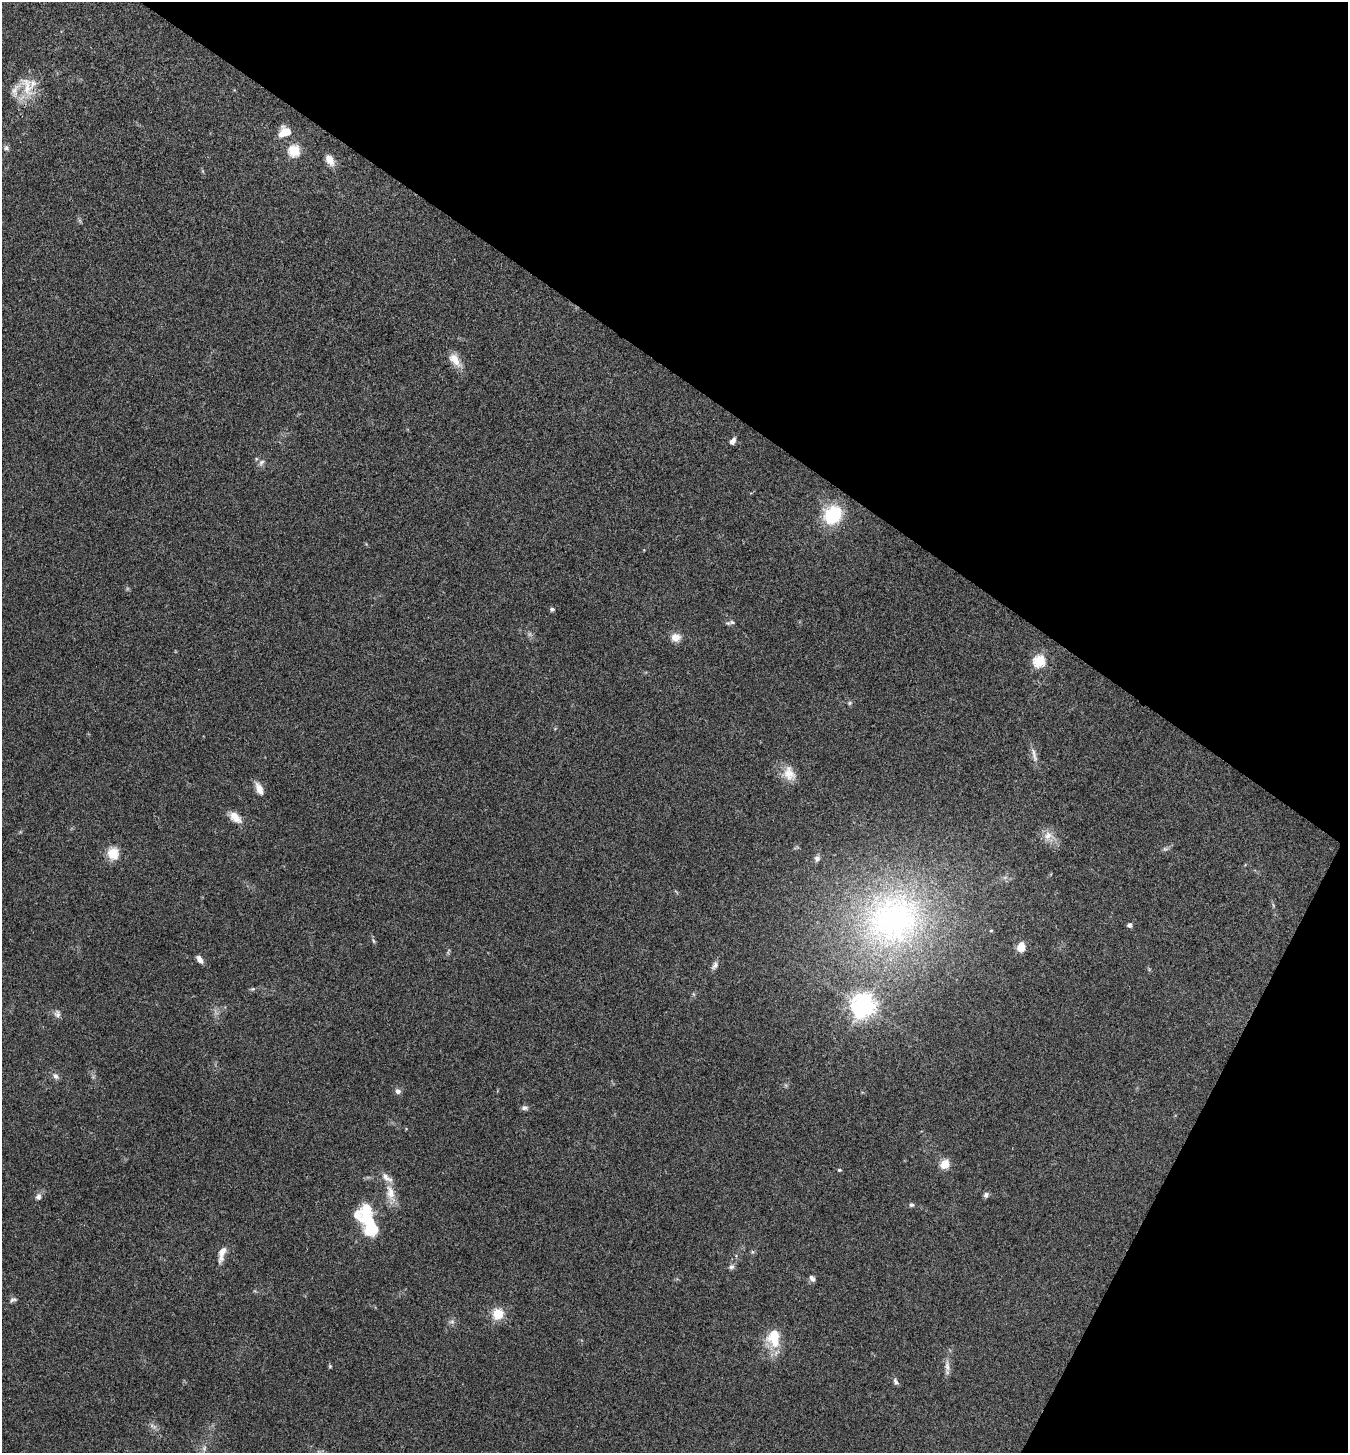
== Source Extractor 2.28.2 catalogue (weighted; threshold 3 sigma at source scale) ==
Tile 8 of 4 x 4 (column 4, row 2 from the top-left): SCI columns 4186-5531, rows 2909-4359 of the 5820 x 5813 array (HDU 1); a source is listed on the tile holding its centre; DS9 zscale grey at full resolution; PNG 1350 x 1455 px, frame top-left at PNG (2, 2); no overlay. Shown black and unused: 31% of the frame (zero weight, under 3 of 4 exposures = <1% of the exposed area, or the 3 px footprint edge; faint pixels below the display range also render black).
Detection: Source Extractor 2.28.2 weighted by HDU 2 'WHT'; one run over the whole footprint, this tile lists its part. Background 0.0707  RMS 0.0055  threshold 0.0246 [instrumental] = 3 sigma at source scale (4.5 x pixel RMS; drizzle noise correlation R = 1.50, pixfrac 1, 0.05/0.05 arcsec/px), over >= 5 px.
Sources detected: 62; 1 too faint to see at this stretch — not listed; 4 inside a brighter listed object's ellipse — not listed separately; the other 57 listed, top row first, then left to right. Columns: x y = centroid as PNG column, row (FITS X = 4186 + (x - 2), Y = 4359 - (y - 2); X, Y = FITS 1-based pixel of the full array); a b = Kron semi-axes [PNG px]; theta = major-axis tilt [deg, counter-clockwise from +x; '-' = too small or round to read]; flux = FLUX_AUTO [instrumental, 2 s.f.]
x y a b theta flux
27 86 34 14 -74 13
285 132 15 11 25 8
6 148 8 7 - 1.6
294 151 6 6 - 46
330 160 13 8 -61 5.4
455 360 21 10 -51 7.2
733 441 8 5 56 2.5
261 462 10 6 45 1.8
833 515 19 16 46 32
552 609 6 5 - 1.1
732 622 8 6 1 1.5
676 637 12 10 4 4.8
1039 661 6 6 - 51
850 703 7 5 22 0.89
1034 755 24 5 -74 3.3
789 774 21 16 -62 8.4
259 789 15 7 -66 5
235 817 18 10 -41 6
1048 836 15 13 -4 6.1
1165 849 8 5 -15 1.2
113 853 16 14 -85 8.5
817 859 7 7 - 2.2
1005 877 7 4 19 1.1
893 919 86 76 33 190
1130 925 5 4 - 2.1
991 930 4 4 - 0.55
373 941 6 4 -86 0.81
1021 947 10 8 79 6.3
200 959 9 5 -52 2.9
715 965 12 7 58 2.3
253 989 6 5 - 0.84
863 1006 8 8 - 460
57 1014 11 8 -81 2.3
56 1076 10 7 -45 2.2
398 1091 7 7 - 2
525 1108 9 6 -3 1.6
945 1164 5 5 - 28
839 1170 5 4 - 0.61
390 1193 29 11 -78 8.5
986 1195 7 6 - 1.5
38 1197 7 7 - 2
911 1205 6 5 - 1.2
357 1215 16 14 -58 6
371 1229 19 16 -85 18
752 1252 6 4 -89 0.79
222 1253 19 7 75 6.1
731 1267 8 7 - 1.6
812 1279 9 6 -45 1.8
13 1300 10 6 24 1.5
498 1314 14 13 - 9.2
452 1322 8 5 7 1.5
774 1337 23 14 -86 17
330 1366 5 4 - 0.65
947 1366 18 7 -86 3.6
896 1382 9 6 -63 1.5
153 1426 11 4 -30 1.7
204 1448 8 5 82 1.7